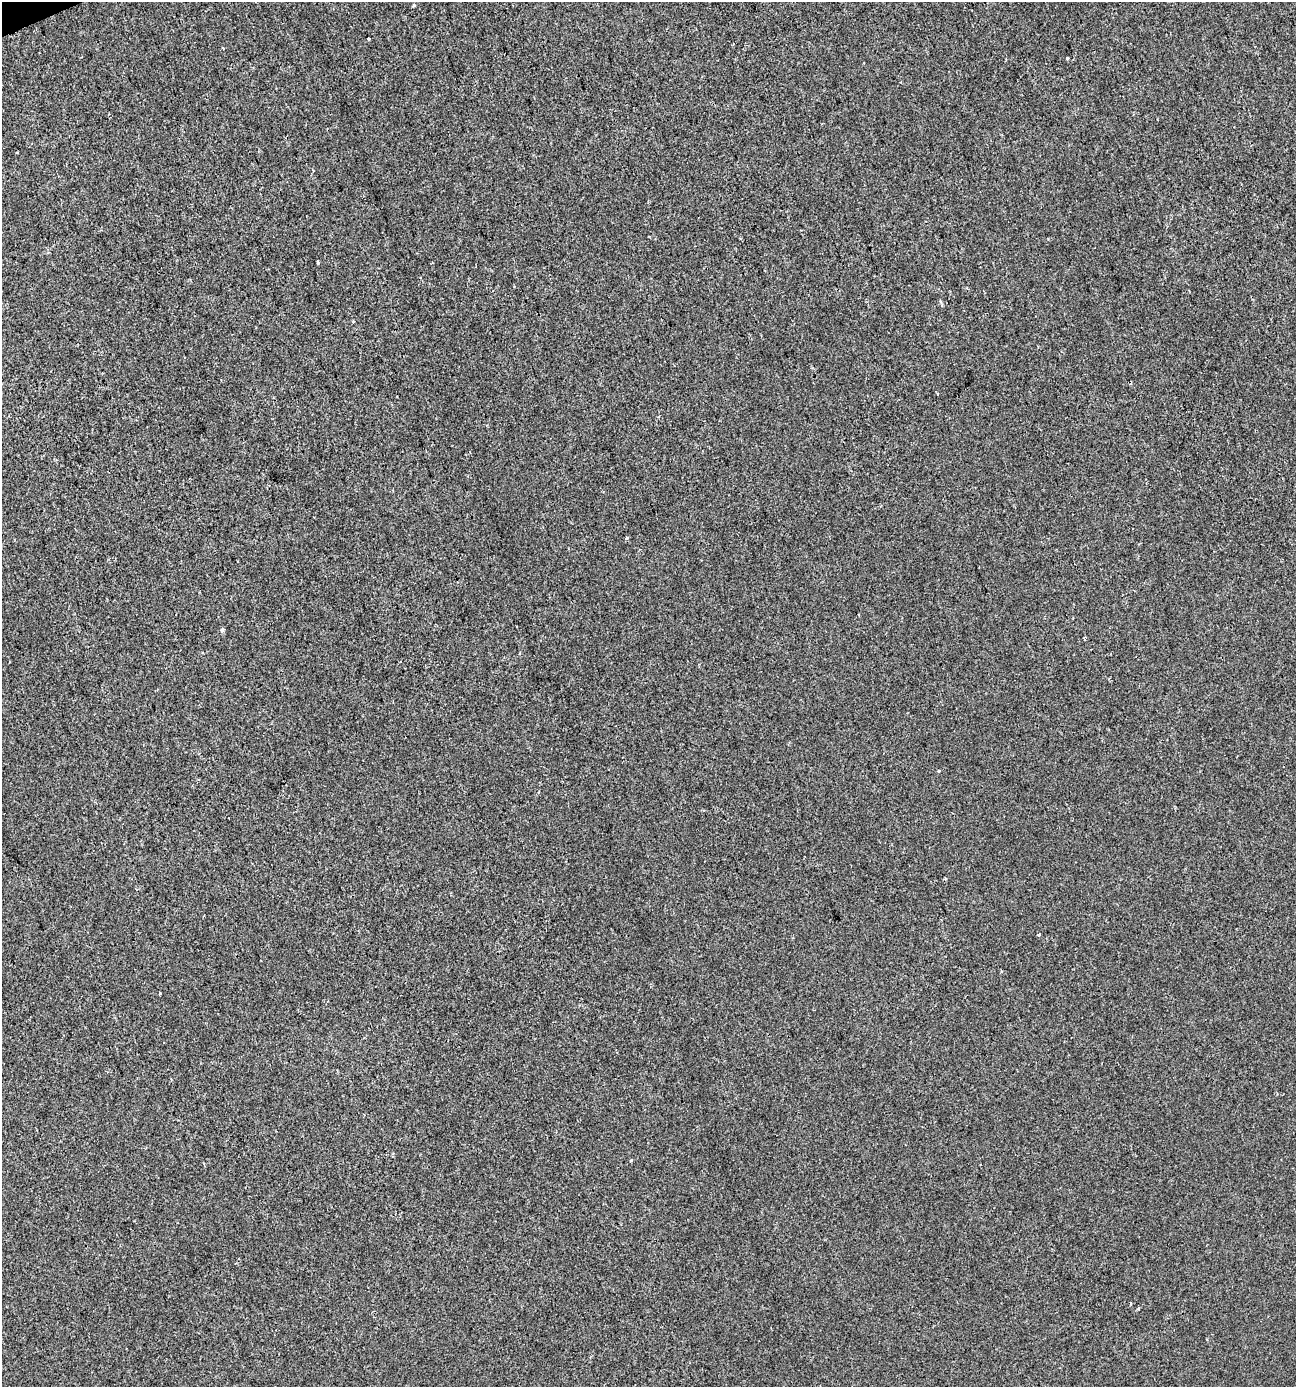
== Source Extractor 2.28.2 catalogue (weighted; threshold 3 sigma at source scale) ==
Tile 11 of 4 x 4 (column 3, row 3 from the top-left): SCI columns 2664-3957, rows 1385-2769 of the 5383 x 5538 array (HDU 1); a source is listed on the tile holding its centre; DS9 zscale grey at full resolution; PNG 1298 x 1389 px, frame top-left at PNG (2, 2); no overlay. Shown black and unused: <1% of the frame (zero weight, under 2 of 3 exposures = <1% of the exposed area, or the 3 px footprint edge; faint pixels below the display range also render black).
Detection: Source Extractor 2.28.2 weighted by HDU 2 'WHT'; one run over the whole footprint, this tile lists its part. Background -1.12e-04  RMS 0.0051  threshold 0.0231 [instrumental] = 3 sigma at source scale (4.5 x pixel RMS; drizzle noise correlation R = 1.50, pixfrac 1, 0.0396/0.0396 arcsec/px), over >= 5 px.
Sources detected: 8; all 8 listed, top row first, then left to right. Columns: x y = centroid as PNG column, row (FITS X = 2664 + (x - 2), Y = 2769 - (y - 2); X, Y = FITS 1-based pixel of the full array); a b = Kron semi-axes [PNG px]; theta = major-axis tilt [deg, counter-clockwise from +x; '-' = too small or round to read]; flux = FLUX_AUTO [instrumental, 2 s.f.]
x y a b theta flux
413 6 3 3 - 2.6
368 39 3 3 - 6.6
1067 58 3 3 - 1.3
627 538 3 3 - 1.2
222 630 4 3 - 1.6
939 771 4 3 - 0.54
1039 935 4 2 - 0.78
632 1160 3 3 - 0.99